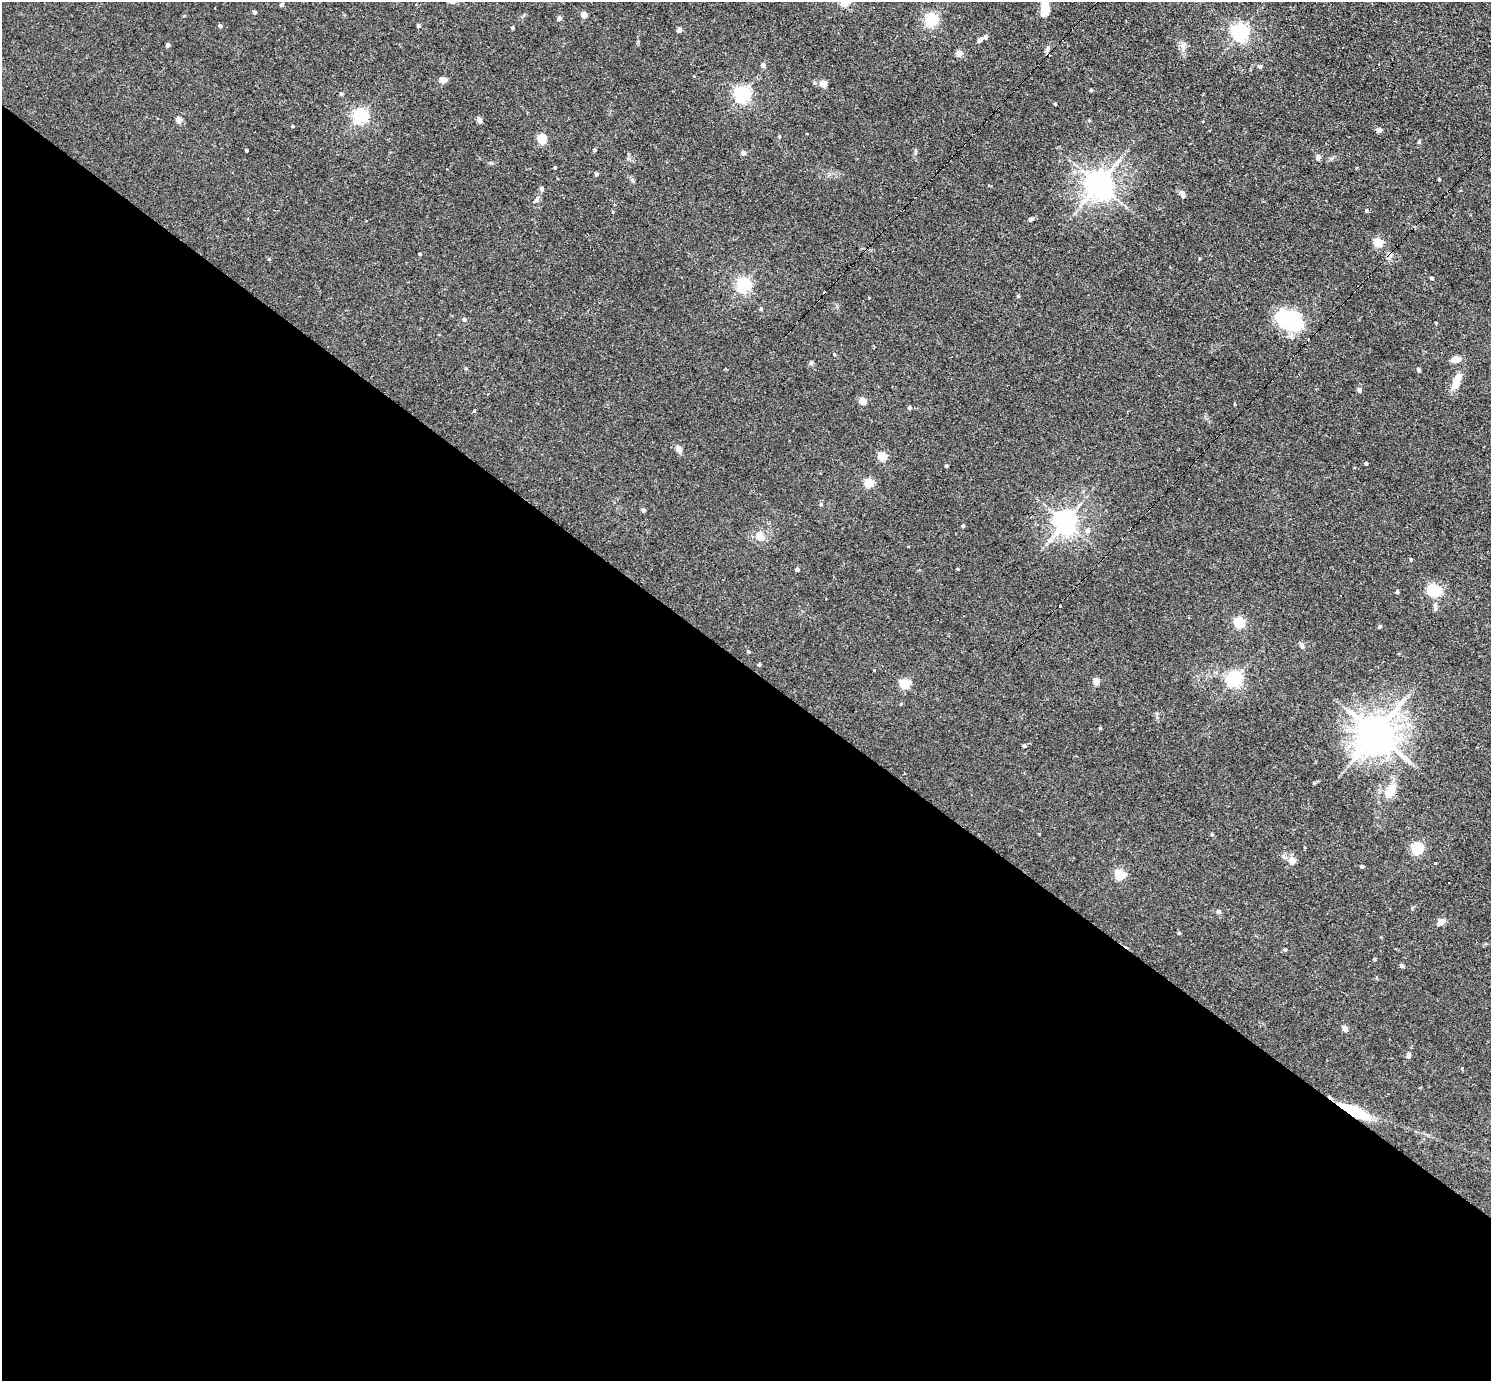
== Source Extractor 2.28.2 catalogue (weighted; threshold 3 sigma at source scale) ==
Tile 14 of 4 x 4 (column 2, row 4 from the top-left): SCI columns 1490-2978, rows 294-1672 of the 5956 x 5960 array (HDU 1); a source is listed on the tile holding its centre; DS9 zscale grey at full resolution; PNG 1493 x 1383 px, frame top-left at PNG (2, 2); no overlay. Shown black and unused: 52% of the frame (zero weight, under 2 of 3 exposures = <1% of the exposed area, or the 3 px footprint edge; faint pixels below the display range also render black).
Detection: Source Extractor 2.28.2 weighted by HDU 2 'WHT'; one run over the whole footprint, this tile lists its part. Background 0.0314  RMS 0.0043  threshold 0.0196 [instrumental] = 3 sigma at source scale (4.5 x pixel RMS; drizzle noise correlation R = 1.50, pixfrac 1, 0.05/0.05 arcsec/px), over >= 5 px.
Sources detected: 120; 2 inside a brighter object's white glare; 6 cosmic-ray / hot-pixel residue — not listed; the other 112 listed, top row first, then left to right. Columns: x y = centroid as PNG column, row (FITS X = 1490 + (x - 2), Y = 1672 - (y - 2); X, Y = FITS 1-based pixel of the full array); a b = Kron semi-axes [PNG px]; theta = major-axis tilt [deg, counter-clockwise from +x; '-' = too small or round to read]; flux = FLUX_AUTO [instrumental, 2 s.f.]
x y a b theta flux
282 4 6 4 17 0.6
1045 8 21 9 88 6.9
254 12 4 4 - 1.2
584 15 4 4 - 6.5
559 19 4 4 - 1.9
931 20 5 5 - 71
220 26 4 4 - 0.93
418 26 4 4 - 1
513 28 4 3 - 0.63
679 30 4 4 - 2.8
1240 32 6 6 - 150
985 37 6 5 - 1.2
979 40 6 5 - 0.87
168 45 4 4 - 1.6
1183 46 12 6 -80 2
1047 50 10 5 58 1.1
959 54 4 4 - 5.1
763 65 5 4 - 1.6
1260 66 6 5 - 0.78
694 76 3 3 - 0.58
443 80 9 6 5 2
823 84 4 4 - 8.6
1091 90 3 3 - 0.55
341 94 5 4 - 0.49
742 94 6 6 - 130
1055 104 3 3 - 0.49
360 116 6 5 - 97
179 120 4 4 - 5.1
479 120 6 4 -60 1.7
1089 121 6 3 20 0.4
1203 121 3 3 - 1
292 126 4 3 - 0.52
1379 130 4 4 - 2.9
779 137 4 4 - 0.58
542 139 5 5 - 21
1419 142 5 4 - 0.52
246 150 3 3 - 0.53
594 150 3 3 - 1.4
743 153 4 4 - 2
1318 158 4 4 - 3
555 168 4 3 - 0.48
597 174 4 4 - 0.95
1439 179 3 3 - 0.49
1099 184 8 8 - 540
542 189 6 5 - 0.81
1183 195 10 5 -71 1.4
1366 211 4 4 - 0.7
1031 219 6 4 61 0.63
1378 243 5 5 - 19
420 254 4 3 - 0.44
1199 258 4 3 - 0.36
269 259 4 4 - 0.4
1432 278 4 3 - 0.7
744 285 6 5 - 95
1018 296 4 4 - 0.42
761 309 4 4 - 0.64
464 319 5 4 - 1.2
1288 319 25 20 -32 28
1436 323 4 3 - 0.31
834 354 5 3 - 0.49
1455 359 12 8 8 2.4
811 363 6 5 - 0.74
1419 370 6 4 -80 0.58
1456 381 17 8 67 6.6
1359 390 4 4 - 1.7
863 401 4 4 - 9.4
1235 404 4 3 - 0.32
909 408 4 4 - 0.97
474 410 5 3 - 2.9
678 449 11 7 -56 1.8
882 457 5 5 - 20
1366 463 3 3 - 0.82
946 466 3 3 - 0.76
869 483 5 5 - 19
821 504 5 5 - 0.73
644 510 4 4 - 1.5
1065 522 7 7 - 350
963 526 3 3 - 0.78
1088 531 6 6 - 1.8
760 536 6 5 - 7
1411 560 5 4 - 0.63
797 569 4 4 - 1.3
958 569 4 4 - 0.36
1435 590 6 6 - 33
1397 592 4 4 - 0.98
1435 605 6 5 - 0.92
1239 623 5 5 - 34
1380 626 5 4 - 0.61
1302 645 8 5 -81 1
748 652 5 4 - 0.47
759 665 5 3 - 0.41
1235 679 6 6 - 120
1096 682 5 4 - 7.6
905 684 5 5 - 28
1100 728 4 3 - 0.31
1376 733 12 11 - 1200
1024 746 4 4 - 0.92
1390 791 20 11 51 7.4
1212 834 4 4 - 0.51
1417 849 5 5 - 48
1292 861 5 5 - 6.2
1362 866 4 3 - 0.86
1120 875 5 5 - 32
1218 911 7 5 -42 0.91
1441 922 8 6 25 2.9
1179 933 4 4 - 0.54
1285 950 5 4 - 0.49
1374 960 3 3 - 0.95
1402 966 4 4 - 1.1
1345 1029 4 4 - 4
1408 1055 7 6 - 1.2
1355 1112 33 9 -26 20
Overlapping masked pixels (flux is a lower limit): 1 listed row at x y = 1355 1112
Isophote crosses this tile's border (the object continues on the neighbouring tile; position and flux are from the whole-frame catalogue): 1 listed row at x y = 1045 8